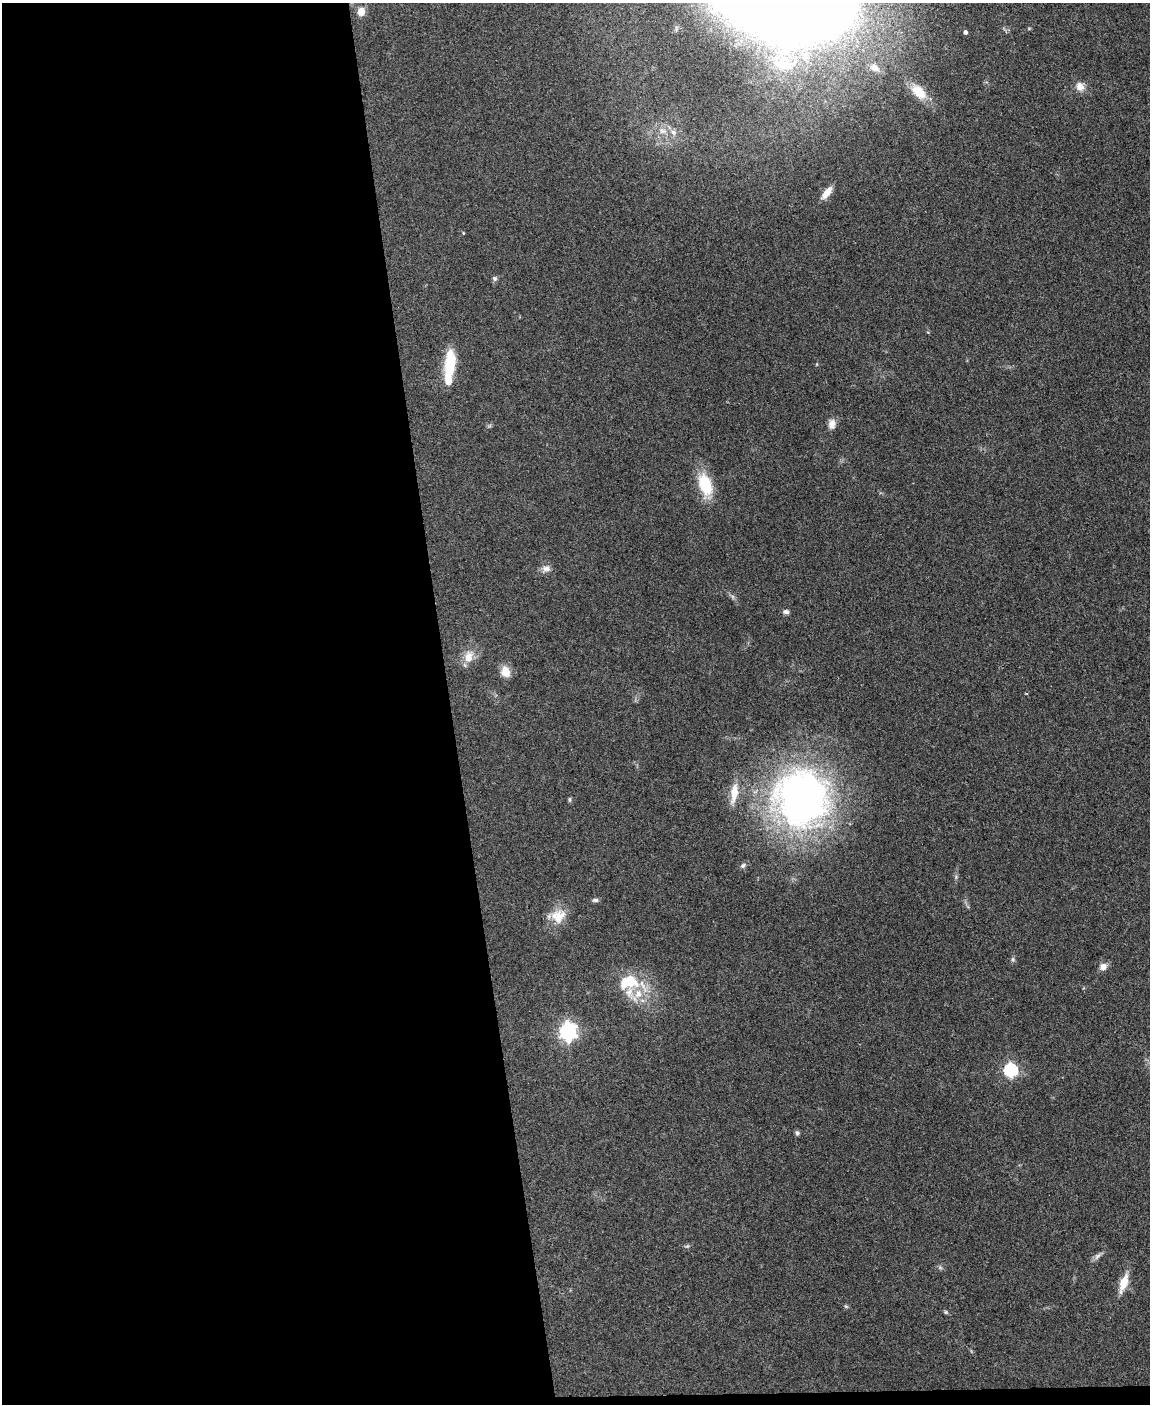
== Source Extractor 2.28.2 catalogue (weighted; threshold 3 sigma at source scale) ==
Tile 9 of 4 x 3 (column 1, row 3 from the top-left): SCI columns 1-1148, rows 238-1639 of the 4594 x 4573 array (HDU 1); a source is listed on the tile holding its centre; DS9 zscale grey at full resolution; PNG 1152 x 1406 px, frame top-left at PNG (2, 3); no overlay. Shown black and unused: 40% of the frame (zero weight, under 3 of 4 exposures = <1% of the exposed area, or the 3 px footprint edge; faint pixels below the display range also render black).
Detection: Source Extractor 2.28.2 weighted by HDU 2 'WHT'; one run over the whole footprint, this tile lists its part. Background 0.107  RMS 0.0063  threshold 0.0282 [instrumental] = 3 sigma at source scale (4.5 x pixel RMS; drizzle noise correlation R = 1.50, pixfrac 1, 0.05/0.05 arcsec/px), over >= 5 px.
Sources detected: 41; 2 too faint to see at this stretch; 2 inside a brighter object's white glare — not listed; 2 inside a brighter listed object's ellipse — not listed separately; the other 35 listed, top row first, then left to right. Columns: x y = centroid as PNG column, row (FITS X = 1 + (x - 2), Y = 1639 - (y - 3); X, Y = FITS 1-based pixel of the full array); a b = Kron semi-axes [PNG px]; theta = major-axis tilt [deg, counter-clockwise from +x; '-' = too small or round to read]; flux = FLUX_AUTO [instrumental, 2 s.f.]
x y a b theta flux
361 12 5 5 - 15
965 32 4 4 - 1.5
875 68 16 9 -36 5.4
1080 86 12 11 - 5
919 92 24 13 -44 13
662 131 11 7 -30 3.5
673 132 8 7 - 2.7
827 193 16 7 50 6.2
463 233 5 3 - 0.46
495 278 7 7 - 1.4
817 364 5 3 - 0.55
450 368 45 11 86 23
832 424 13 9 82 4.4
705 485 31 15 -73 22
546 568 12 9 2 3.5
786 612 8 6 -7 1.9
468 657 14 10 73 9.1
505 671 15 12 -70 6.5
734 793 24 9 82 11
801 798 59 55 -76 300
570 800 6 5 - 0.99
743 865 9 6 33 1.7
595 900 8 5 -6 1.7
558 916 21 18 35 12
1013 959 7 5 -70 1.2
1103 967 10 8 41 4.1
638 994 33 17 76 18
568 1032 7 7 - 250
1010 1071 6 6 - 99
797 1133 7 5 -76 1.3
1098 1256 13 6 45 2.4
940 1267 6 6 - 1.2
1123 1283 20 8 71 11
846 1306 6 5 - 0.86
946 1312 6 5 - 0.92